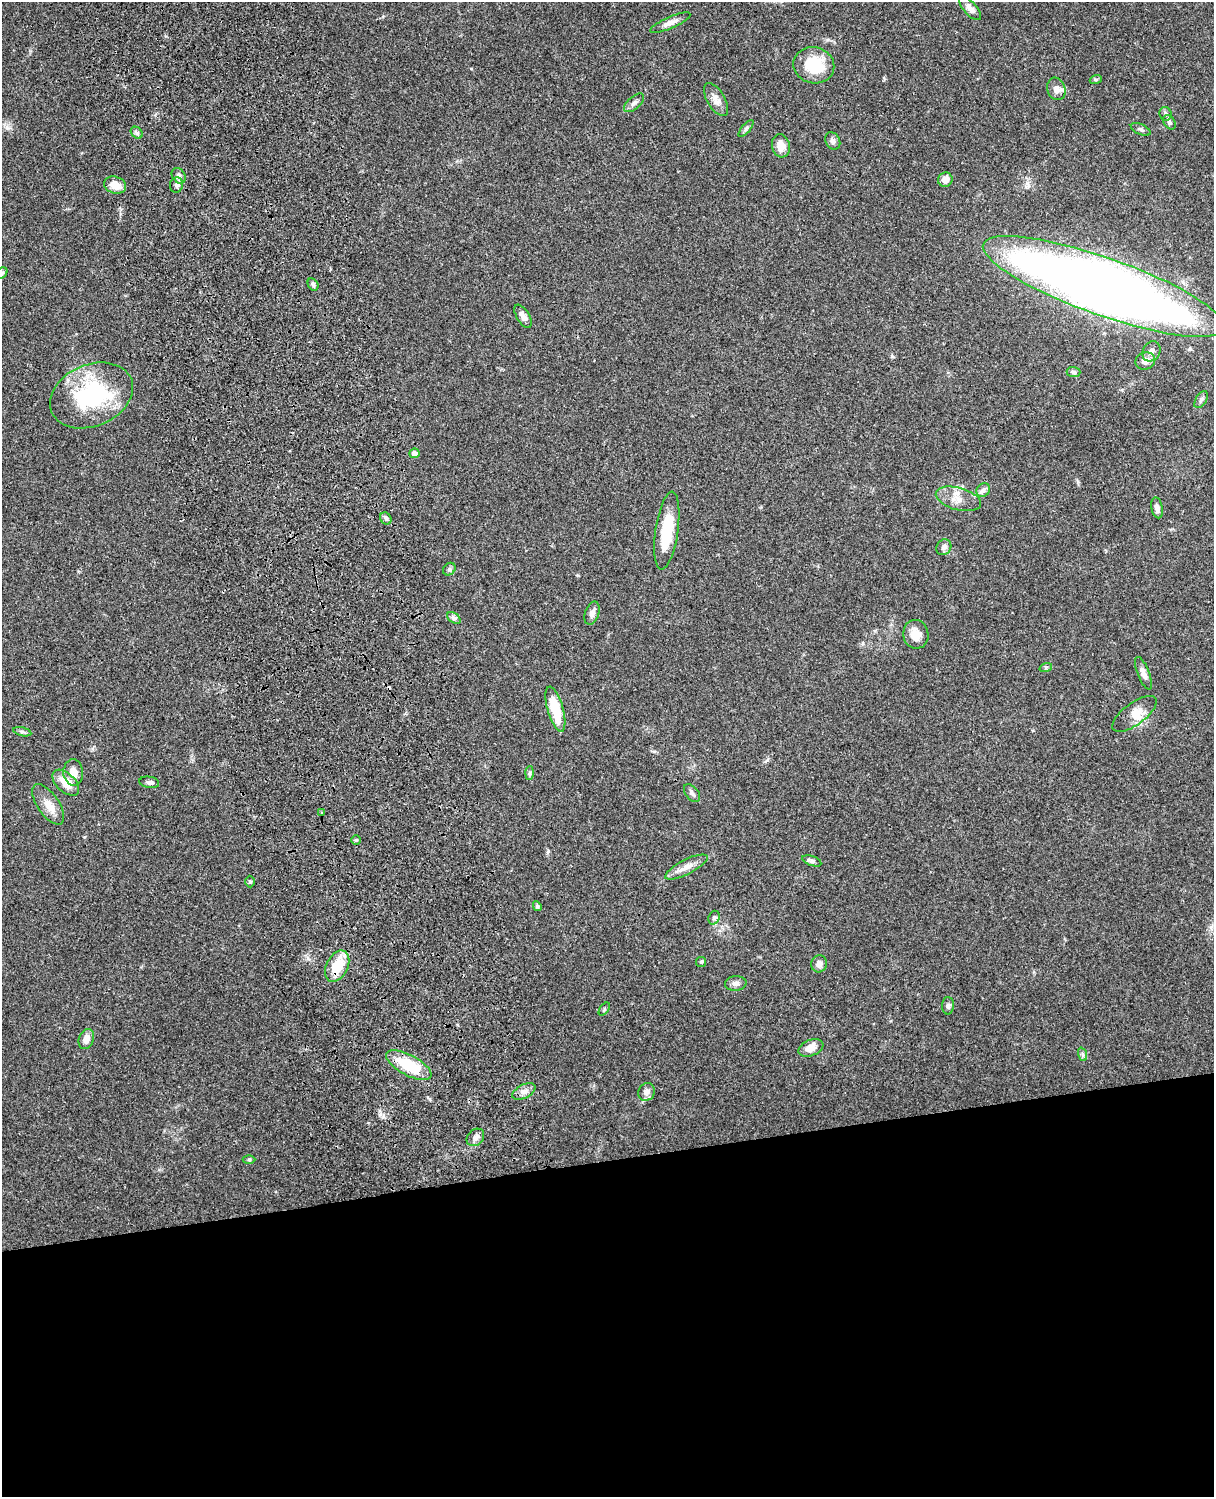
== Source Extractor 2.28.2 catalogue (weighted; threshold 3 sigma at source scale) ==
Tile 11 of 4 x 3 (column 3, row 3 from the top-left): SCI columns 2543-3754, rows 165-1659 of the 5087 x 4928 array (HDU 1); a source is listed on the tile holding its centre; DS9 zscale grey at full resolution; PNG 1216 x 1499 px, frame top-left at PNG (2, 2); each listed source drawn as its Kron ellipse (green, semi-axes under 4 px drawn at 4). Shown black and unused: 23% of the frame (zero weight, under 3 of 4 exposures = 6% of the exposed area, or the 3 px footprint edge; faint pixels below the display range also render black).
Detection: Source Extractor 2.28.2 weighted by HDU 2 'WHT'; one run over the whole footprint, this tile lists its part. Background 0.104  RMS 0.0065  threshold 0.0291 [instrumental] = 3 sigma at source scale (4.5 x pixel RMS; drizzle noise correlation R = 1.50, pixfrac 1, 0.05/0.05 arcsec/px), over >= 5 px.
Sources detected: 73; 1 cosmic-ray / hot-pixel residue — neither listed nor drawn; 2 inside a brighter listed object's ellipse — not listed separately; the other 70 listed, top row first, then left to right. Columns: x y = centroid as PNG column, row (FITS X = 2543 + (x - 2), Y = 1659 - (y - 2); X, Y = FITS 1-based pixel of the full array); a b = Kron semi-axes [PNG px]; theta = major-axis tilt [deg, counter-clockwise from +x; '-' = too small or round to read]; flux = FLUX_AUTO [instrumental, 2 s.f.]
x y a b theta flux
970 8 15 6 -48 3.3
670 23 22 5 23 4.5
814 65 20 18 -14 24
1096 79 6 4 18 0.88
1056 89 11 9 -71 4.3
716 100 18 9 -59 4.8
634 103 12 6 41 2.3
1165 114 7 6 - 1.6
1169 122 8 5 -59 1.6
746 129 10 3 50 1.2
1141 129 10 5 -24 1.5
137 133 7 5 -45 1.3
833 141 9 7 -63 2.2
781 146 11 9 -75 6.3
179 176 8 6 -59 2.2
945 180 7 7 - 5.3
115 185 11 8 -19 7.4
177 185 8 6 73 2.2
2 273 6 5 - 1.1
313 284 6 5 - 1.6
1103 286 127 29 -19 920
523 316 13 6 -59 3.3
1151 351 10 8 58 3.5
1145 361 10 8 19 4.4
1074 372 7 5 -4 1.4
91 395 43 31 23 63
1201 400 9 5 57 1.6
414 453 5 5 - 3.8
983 490 7 6 - 1.9
958 499 23 11 -16 7.8
1157 508 11 5 -79 3
386 518 6 5 - 1.6
667 530 39 11 82 26
944 547 8 7 - 2.5
449 569 7 5 47 1.4
592 613 12 6 70 3.2
454 618 7 5 -34 1.5
916 634 14 12 -81 7.7
1046 667 6 4 18 0.95
1143 673 17 6 -68 3.4
555 709 23 8 -74 21
1134 714 26 11 36 8.2
22 732 9 4 -13 1.3
73 772 13 10 -86 6.1
530 773 7 4 88 1.1
149 782 10 5 -9 1.7
66 783 16 9 -43 11
692 793 10 6 -51 2
48 804 23 10 -55 7.9
322 812 3 3 - 1.4
356 840 5 4 - 0.83
812 861 10 5 -19 1.8
686 867 23 7 27 6
250 882 6 5 - 1
537 906 5 4 - 1.4
714 918 7 5 70 1.4
701 962 5 5 - 0.89
819 964 8 7 - 3.5
337 966 17 10 64 17
736 983 11 7 8 2.6
948 1006 9 6 88 1.8
604 1009 7 4 53 0.77
86 1039 10 7 70 4.7
811 1048 13 8 22 5.7
1082 1054 7 4 -70 1.2
409 1065 25 10 -28 27
524 1092 12 6 27 3.4
647 1092 9 8 - 3.5
475 1137 10 7 44 2.8
249 1159 6 4 0 0.85
Overlapping masked pixels (flux is a lower limit): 1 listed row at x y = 337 966
Isophote crosses this tile's border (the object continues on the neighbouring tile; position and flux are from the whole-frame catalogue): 1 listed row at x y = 2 273
Unlisted compact peaks at least as high as the median listed source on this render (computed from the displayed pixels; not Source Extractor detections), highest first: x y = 383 1117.